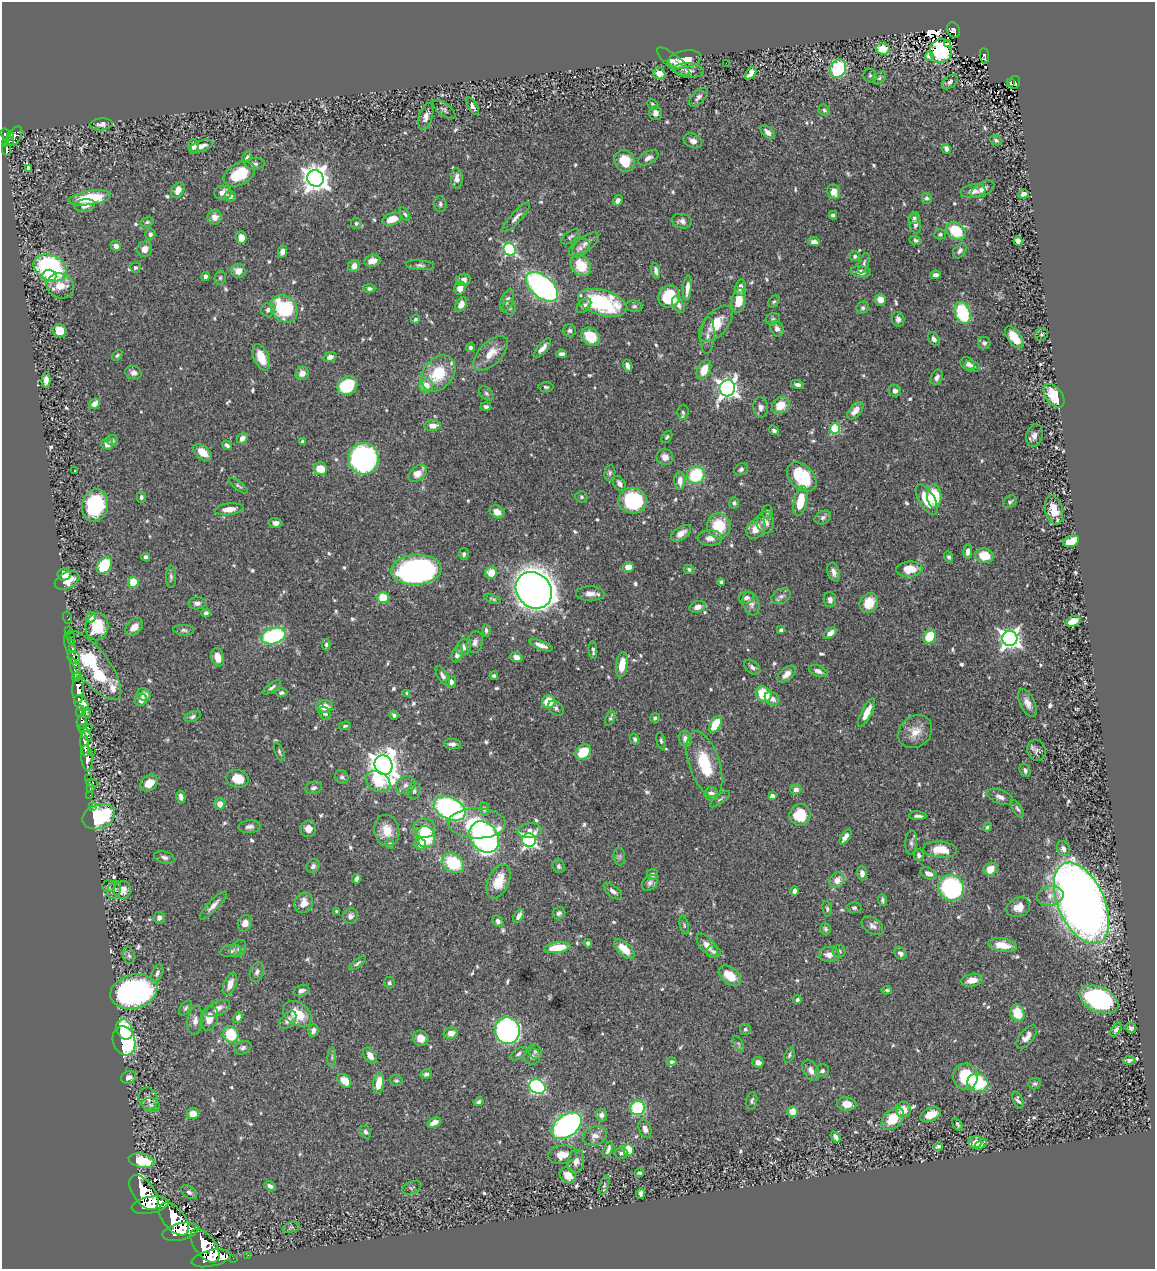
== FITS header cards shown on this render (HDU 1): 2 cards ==
NAXIS1  =                 1153
NAXIS2  =                 1267

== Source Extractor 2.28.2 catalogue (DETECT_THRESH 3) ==
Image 1153 x 1267 px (HDU 1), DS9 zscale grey, 1 PNG px = 1 image px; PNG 1157 x 1271 px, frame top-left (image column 1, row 1267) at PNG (2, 2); each listed source drawn as its Kron ellipse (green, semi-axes under 4 px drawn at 4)
Background 0.853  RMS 0.021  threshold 0.0644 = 3 sigma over >= 5 px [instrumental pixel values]
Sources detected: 698; of the 698, the 500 brightest by FLUX_AUTO listed and drawn (198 fainter detections omitted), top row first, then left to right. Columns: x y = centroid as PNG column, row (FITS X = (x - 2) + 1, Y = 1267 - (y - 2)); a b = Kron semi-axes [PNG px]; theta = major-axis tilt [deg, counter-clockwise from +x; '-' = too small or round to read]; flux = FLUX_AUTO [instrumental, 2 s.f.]
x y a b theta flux
954 30 8 6 -62 72
948 44 3 2 - 6.2
883 49 7 5 -3 32
941 51 12 11 - 130
984 56 8 4 -84 64
929 57 4 3 - 20
684 59 17 8 10 27
673 62 20 7 -40 10
726 63 2 2 - 3.1
838 69 9 7 63 110
689 71 15 7 -4 9.7
659 73 6 5 - 13
751 73 7 4 53 11
870 76 7 6 - 2.8
880 78 7 5 42 3.3
950 82 9 5 39 4.8
1010 82 4 2 - 6.1
1014 82 6 5 - 51
698 97 12 6 45 6.1
653 104 6 4 -44 3.3
473 106 10 4 -60 6
444 110 13 6 -37 4.3
824 110 6 5 - 3.3
655 113 7 6 - 7.3
426 116 14 6 72 8.9
101 124 11 6 6 7.7
768 132 8 5 -44 7.7
6 134 6 4 -54 420
14 136 11 6 58 370
10 137 4 3 - 170
996 140 6 4 -27 3.3
10 141 4 2 - 73
693 141 10 7 -24 7.4
6 144 4 3 - 140
194 146 7 5 -89 7.3
201 146 11 5 18 9.9
6 149 6 4 83 160
946 149 5 4 - 8.2
247 157 6 4 59 2.7
648 158 11 6 30 7.3
625 161 11 10 - 30
255 164 10 6 6 4.2
28 168 3 3 - 35
239 174 17 11 29 55
315 178 8 8 - 1700
457 178 10 6 -89 9.1
983 189 12 7 30 9.2
178 190 8 6 62 12
973 191 12 7 9 10
834 192 7 6 - 17
223 193 8 7 - 11
1023 194 5 4 - 6
230 196 5 5 - 5.9
90 198 21 7 9 76
927 198 5 5 - 4
618 200 5 4 - 5.9
440 204 8 6 -89 3.9
85 206 10 6 9 8.2
405 214 7 4 -57 2.7
833 215 4 3 - 3.3
215 217 7 7 - 10
516 217 19 5 47 7.9
914 218 6 5 - 3.1
392 219 10 6 18 23
682 221 10 7 -10 6.5
147 222 7 4 10 2.6
356 223 5 5 - 3
915 224 10 5 -80 5.9
956 231 10 8 -37 61
150 234 5 5 - 4.9
940 234 6 5 - 2.7
570 237 11 5 35 3.6
241 238 6 5 - 14
916 240 6 4 -15 3.2
1018 241 4 4 - 20
814 242 6 4 -5 7.6
585 244 15 7 37 8.8
116 246 5 5 - 8.6
579 248 11 7 38 6.4
145 249 8 7 - 10
510 249 6 6 - 200
960 251 8 6 53 5.5
282 252 6 4 77 8.6
855 256 5 5 - 3.8
372 261 8 5 13 11
864 263 11 5 70 3.9
420 265 14 5 -4 4.8
581 265 11 9 -51 42
354 266 6 5 - 8.5
135 267 5 5 - 3.2
50 268 17 12 -25 240
238 271 7 6 - 14
656 271 8 4 -77 6.4
861 272 10 5 -9 10
49 275 7 6 - 49
935 275 5 4 - 5.5
206 277 4 4 - 6.3
220 278 7 5 75 3.1
463 280 7 6 - 7.5
60 286 14 12 -28 31
542 287 19 11 -40 450
740 287 8 5 80 8.4
369 288 6 4 -2 3.2
460 288 6 5 - 15
687 288 13 4 85 11
669 297 11 10 - 77
507 300 12 6 70 7
880 300 6 5 - 14
739 301 12 7 81 27
774 302 7 5 48 2.6
602 303 25 12 -16 130
461 305 8 5 64 11
678 305 9 5 -62 6.5
584 306 8 5 44 5.3
634 306 8 5 -8 3.5
509 308 7 6 - 3.3
863 308 6 6 - 3.8
284 309 15 12 -43 120
268 310 7 6 - 5.8
962 313 11 7 -68 100
415 319 4 4 - 2.7
773 319 7 5 22 2.7
898 319 7 6 - 5
716 324 22 11 49 33
777 329 8 6 -61 7.6
570 330 6 6 - 4
60 331 6 6 - 26
1042 334 7 6 - 2.8
708 336 18 7 86 8.9
591 337 10 8 -42 39
1014 337 13 6 -54 25
934 339 7 5 -56 5.2
984 343 6 6 - 3.4
470 347 4 4 - 3.2
542 348 12 5 49 9
491 353 22 11 45 23
561 354 5 4 - 4.7
117 355 6 4 40 2.8
261 357 14 7 -67 29
330 357 6 5 - 7
968 364 8 6 -30 7.6
627 365 6 4 -71 6.1
972 366 8 5 -14 5.2
704 370 10 6 65 21
133 373 8 6 -20 6
302 373 7 6 - 10
438 373 20 15 50 62
937 377 8 5 62 6.3
46 380 8 4 87 9.2
797 385 7 4 -15 5.5
347 386 10 9 - 96
426 386 7 7 - 18
546 387 7 5 1 2.8
727 388 8 7 - 890
895 391 6 6 - 4.8
486 393 8 5 -45 3.4
1054 396 13 8 -53 49
95 404 6 4 43 15
781 405 9 8 - 24
486 407 5 4 - 3.4
761 407 10 7 -85 7
855 411 10 6 49 14
683 412 7 6 - 4.2
433 426 8 5 6 10
835 428 5 5 - 100
774 430 5 4 - 4
1034 435 11 8 74 8.1
667 437 7 4 52 2.7
242 438 6 5 - 9.1
113 440 6 5 - 3
303 441 4 3 - 4.4
107 444 6 5 - 12
227 445 5 3 - 4.2
203 452 11 6 -40 17
665 457 8 8 - 11
364 459 16 15 - 410
320 469 7 6 - 24
741 469 7 5 33 3.4
75 471 3 3 - 3.8
418 473 10 7 40 15
610 473 8 5 81 3.3
696 475 9 8 - 82
802 477 17 11 -44 78
680 481 9 5 -89 13
619 483 8 5 -54 6.3
238 486 11 4 -37 2.8
934 496 11 7 -86 58
141 497 5 4 - 3.7
581 497 6 5 - 2.9
927 499 17 7 -60 39
633 501 14 13 - 120
800 501 15 6 79 39
1010 502 7 5 39 3.3
734 503 6 5 - 2.9
95 505 16 13 75 100
229 509 14 6 7 16
1054 510 15 9 -76 24
497 512 8 6 -29 11
767 512 7 5 84 2.8
823 518 8 6 25 4.4
765 522 11 8 -82 12
276 523 6 5 - 7.1
719 526 12 12 - 49
756 529 11 8 52 18
681 533 11 6 34 12
710 538 12 8 1 11
1071 541 8 5 22 32
968 551 7 4 82 8.4
464 554 6 4 76 3.4
984 556 9 7 -12 33
145 557 4 4 - 5
949 557 5 4 - 3.4
104 565 9 6 52 70
628 567 5 5 - 18
689 569 5 4 - 3.5
909 569 13 7 4 31
416 570 25 15 4 480
834 572 9 6 -74 7.7
491 573 6 6 - 25
64 574 6 6 - 19
171 577 11 5 -90 4
67 580 13 8 27 19
133 582 5 5 - 31
721 582 4 3 - 3.4
534 590 20 17 -48 2600
590 594 14 7 -2 11
781 596 10 7 27 6.4
383 598 6 5 - 48
746 598 7 6 - 5.5
492 599 9 3 -20 2.7
830 600 7 6 - 6.1
197 603 9 6 4 6.4
751 603 12 8 -72 7.9
869 603 10 8 57 31
698 607 8 5 19 8.5
206 613 4 4 - 4.6
91 617 5 5 - 6.3
68 618 6 2 -71 14
1073 621 8 5 18 24
97 627 13 11 79 46
134 627 10 7 42 12
69 630 3 2 - 17
184 630 10 5 -5 3.9
486 630 6 4 -82 3.4
781 630 4 3 - 2.9
830 633 7 4 36 10
70 636 3 2 - 13
273 636 12 8 16 140
929 637 7 6 - 52
1010 638 7 7 - 870
71 640 3 3 - 49
475 642 11 8 70 7.1
326 645 6 4 89 2.8
541 645 12 4 -20 9.1
464 647 8 7 - 8.3
73 649 4 3 - 240
593 650 9 3 -86 4.4
457 654 8 5 73 8
218 657 9 6 -75 15
516 657 6 5 - 9.6
74 658 6 5 - 230
93 665 42 16 -52 190
622 665 12 6 81 25
752 667 9 6 -38 5.1
75 669 11 4 -75 1400
818 671 10 5 -21 5.9
786 674 11 6 42 10
494 675 4 3 - 3.1
443 676 11 5 -60 5.8
76 677 4 4 - 590
451 682 6 5 - 5.3
272 687 10 4 36 4.3
78 690 13 6 -90 2900
281 693 6 4 6 3
407 693 4 3 - 2.9
144 694 7 6 - 11
764 694 8 7 - 62
772 699 8 6 -38 8.8
141 700 6 6 - 9.7
549 702 6 6 - 38
81 703 9 6 -54 1200
1027 703 15 7 -63 11
324 706 8 6 5 16
556 708 9 6 -40 4
80 712 6 3 84 340
86 713 5 3 - 140
325 713 7 5 -55 4.7
867 713 16 5 63 20
394 715 4 4 - 3.7
193 716 8 5 25 3.8
610 718 7 4 66 2.7
655 718 5 4 - 2.9
82 722 7 5 86 930
715 724 9 5 59 45
345 726 6 4 9 2.7
85 728 7 4 6 550
915 732 18 15 37 22
85 733 9 4 -58 640
635 739 5 4 - 3.6
685 739 8 6 -75 8.9
661 741 9 4 -78 2.7
452 744 8 5 -2 6.3
85 745 12 4 -83 1500
1036 750 10 9 - 6.2
91 751 2 2 - 8.4
279 752 10 4 -68 3
583 752 9 7 41 42
87 758 13 5 -84 1500
705 764 34 15 -72 64
384 765 10 8 -66 2200
1025 770 7 5 -67 3.9
342 777 7 6 - 3.8
89 778 4 2 - 32
238 779 11 9 -12 23
378 782 13 9 -30 43
92 783 6 3 -26 100
149 783 10 7 37 23
406 785 10 8 36 7.9
90 788 3 2 - 14
313 788 8 6 16 5.4
796 789 6 5 - 6.5
414 791 9 6 81 4.1
711 794 6 6 - 8.5
90 795 2 2 - 8.8
772 796 4 4 - 11
181 797 6 4 -78 6.2
1000 797 13 7 -21 7.7
720 799 12 3 37 2.8
220 804 6 5 - 13
92 806 2 2 - 10
450 808 17 10 -25 290
484 809 7 5 -82 3.1
1017 809 10 4 -56 3.7
800 815 11 10 - 45
918 816 8 3 -4 4.4
99 817 17 12 22 150
477 823 29 15 -1 65
249 827 11 6 4 6.1
987 827 5 3 - 2.6
424 828 11 9 6 15
308 829 8 8 - 11
387 830 16 12 -78 25
530 831 12 7 5 11
425 837 11 9 -70 85
484 837 17 13 -53 620
845 837 9 4 56 9.9
529 840 7 6 - 360
911 842 12 6 86 5.1
390 844 5 4 - 2.6
420 844 6 5 - 12
1063 849 8 6 -72 7.8
940 850 17 8 -4 32
919 855 6 5 - 5.2
619 856 9 5 -84 3.2
164 857 10 6 -16 5.4
453 863 12 9 -32 79
313 866 7 6 - 4.5
559 866 7 5 -59 4
990 869 7 6 - 18
862 873 7 5 -86 7.9
652 874 6 5 - 4.6
929 874 9 5 -24 8.1
356 879 5 4 - 6.3
837 880 8 7 - 14
499 881 18 10 67 35
650 883 9 6 45 4.8
108 886 6 6 - 2.8
951 888 13 12 - 230
114 890 9 6 70 5
122 890 9 8 - 15
613 891 11 5 -40 6.3
795 891 5 4 - 6.3
1050 896 13 9 12 12
882 900 6 3 -84 3.2
304 903 10 9 - 15
1081 903 43 23 -66 2000
213 905 19 5 46 8.9
1018 907 12 9 22 16
854 908 7 5 -4 3
827 909 8 5 -83 3
337 911 4 3 - 2.6
559 913 7 6 - 4.3
350 916 8 7 - 5.7
519 916 7 4 58 7.5
159 918 6 5 - 6.1
498 921 6 5 - 4.2
245 923 8 7 - 9.4
684 925 9 4 -74 2.7
872 926 12 8 -34 7.3
825 929 6 5 - 3.3
588 943 4 4 - 3.1
707 945 14 7 -48 14
1002 945 14 7 -9 26
238 948 10 6 52 5.6
557 948 13 5 9 48
624 949 12 6 -43 29
231 951 10 5 12 5.5
839 951 6 6 - 4.4
714 952 7 6 - 3.4
900 953 6 5 - 5
829 955 10 7 -2 12
129 956 8 6 -72 4.3
357 963 10 4 38 3.1
257 972 10 7 72 5.4
157 973 9 5 65 4.1
730 976 12 8 -39 29
972 980 10 6 9 15
389 983 6 5 - 3.6
230 984 12 6 69 13
887 990 5 4 - 2.8
301 991 8 5 16 6.4
134 992 24 17 15 410
1099 999 20 12 -23 260
797 1000 4 4 - 4.3
185 1008 8 5 52 3.5
218 1008 13 7 26 10
1017 1013 9 6 -70 35
297 1014 16 11 -37 34
238 1017 5 4 - 7
209 1018 12 8 76 20
195 1020 14 7 83 9.3
288 1020 10 6 50 6.8
1131 1028 5 5 - 3.6
124 1029 10 7 -67 67
745 1029 5 5 - 3.7
313 1030 6 5 - 5.4
1116 1030 8 4 55 4.5
507 1031 13 12 - 400
451 1033 7 5 9 12
231 1034 8 7 - 54
1026 1037 14 7 51 10
421 1038 8 7 - 14
124 1041 15 11 -73 170
738 1044 9 4 -63 2.7
243 1048 9 6 20 4.4
535 1052 8 6 -57 3.5
519 1054 9 5 36 3.9
370 1055 9 6 -56 11
789 1055 8 5 69 2.8
332 1057 10 4 86 3.1
532 1057 8 7 - 5.4
1129 1060 6 4 7 4.9
671 1062 5 4 - 3.3
758 1062 6 5 - 7.8
811 1071 11 7 -58 10
822 1071 7 6 - 4.8
426 1074 5 5 - 4.6
128 1077 8 6 19 6.3
965 1077 13 12 - 67
396 1080 7 5 -10 3.1
344 1081 8 5 -46 21
379 1083 11 5 80 19
978 1083 10 9 - 87
1035 1084 6 5 - 2.9
537 1087 8 7 - 270
148 1099 11 9 -71 7.5
1018 1100 9 5 -63 4.1
752 1101 9 5 80 3.5
478 1102 5 4 - 3.2
847 1104 10 7 -6 17
151 1105 9 7 -15 4.3
638 1108 7 7 - 110
903 1110 8 7 - 20
792 1111 5 5 - 17
193 1113 6 5 - 15
601 1115 6 6 - 7.2
930 1115 11 6 24 26
893 1119 13 9 45 40
434 1123 7 4 23 9.6
958 1124 7 3 -62 2.8
567 1126 17 11 37 430
645 1129 10 6 -70 7.9
365 1132 6 5 - 3.9
595 1136 12 9 21 9.2
836 1137 6 4 -56 4.9
975 1142 7 6 - 16
981 1144 7 4 33 4.4
938 1146 5 4 - 4.3
608 1150 8 4 70 4.5
629 1150 6 5 - 39
621 1153 6 5 - 3.4
562 1155 14 9 7 18
142 1161 13 7 -13 50
576 1162 12 8 80 10
639 1173 4 3 - 2.9
568 1175 9 7 -43 22
604 1185 10 4 72 3.5
270 1186 6 4 -26 4.6
412 1188 10 6 22 3.4
144 1192 20 10 -55 5800
189 1192 9 5 -36 4.7
640 1194 5 4 - 4.9
150 1205 19 8 11 5600
174 1219 19 10 -51 4300
291 1227 9 5 20 2.6
180 1232 18 8 13 4000
205 1246 19 10 -52 4100
248 1255 2 2 - 6.1
211 1258 20 8 12 3500
233 1258 2 2 - 7.7
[198 fainter detections neither listed nor drawn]